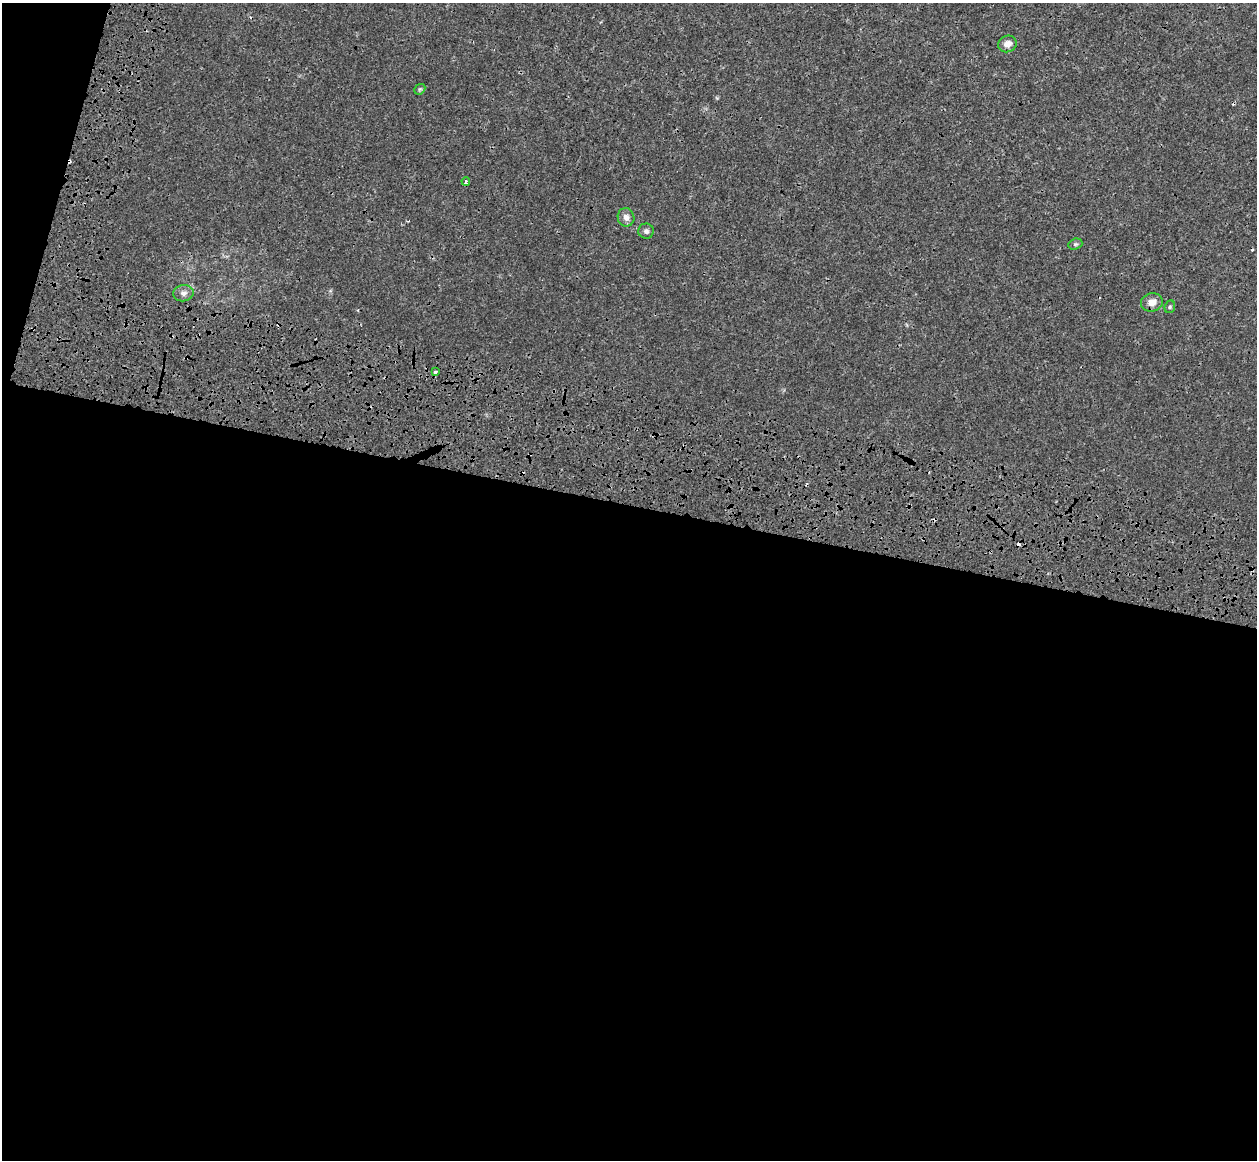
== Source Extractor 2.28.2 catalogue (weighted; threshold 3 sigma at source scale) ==
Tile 13 of 4 x 4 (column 1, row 4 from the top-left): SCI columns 146-1400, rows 615-1772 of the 5358 x 5763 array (HDU 1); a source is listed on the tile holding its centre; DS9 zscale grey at full resolution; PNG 1259 x 1162 px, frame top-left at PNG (2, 3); each listed source drawn as its Kron ellipse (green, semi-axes under 4 px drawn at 4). Shown black and unused: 59% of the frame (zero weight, under 3 of 4 exposures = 17% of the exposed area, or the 3 px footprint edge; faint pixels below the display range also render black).
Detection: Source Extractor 2.28.2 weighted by HDU 2 'WHT'; one run over the whole footprint, this tile lists its part. Background 3.37e-04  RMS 0.0013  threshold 0.00577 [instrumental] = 3 sigma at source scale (4.5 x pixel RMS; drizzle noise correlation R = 1.50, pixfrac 1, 0.0396/0.0396 arcsec/px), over >= 5 px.
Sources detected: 15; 5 cosmic-ray / hot-pixel residue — neither listed nor drawn; the other 10 listed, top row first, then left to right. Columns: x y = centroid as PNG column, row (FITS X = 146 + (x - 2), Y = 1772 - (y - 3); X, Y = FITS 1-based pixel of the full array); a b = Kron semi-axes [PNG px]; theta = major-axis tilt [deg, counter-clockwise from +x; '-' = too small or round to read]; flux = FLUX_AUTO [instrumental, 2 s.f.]
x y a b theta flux
1007 44 9 8 - 0.85
420 89 6 4 43 0.2
466 181 4 3 - 0.21
626 217 9 8 - 0.73
646 231 7 7 - 0.36
1075 244 7 5 19 0.23
183 293 10 8 6 0.57
1152 302 11 9 15 1.1
1170 307 6 5 - 0.21
435 372 3 3 - 0.51